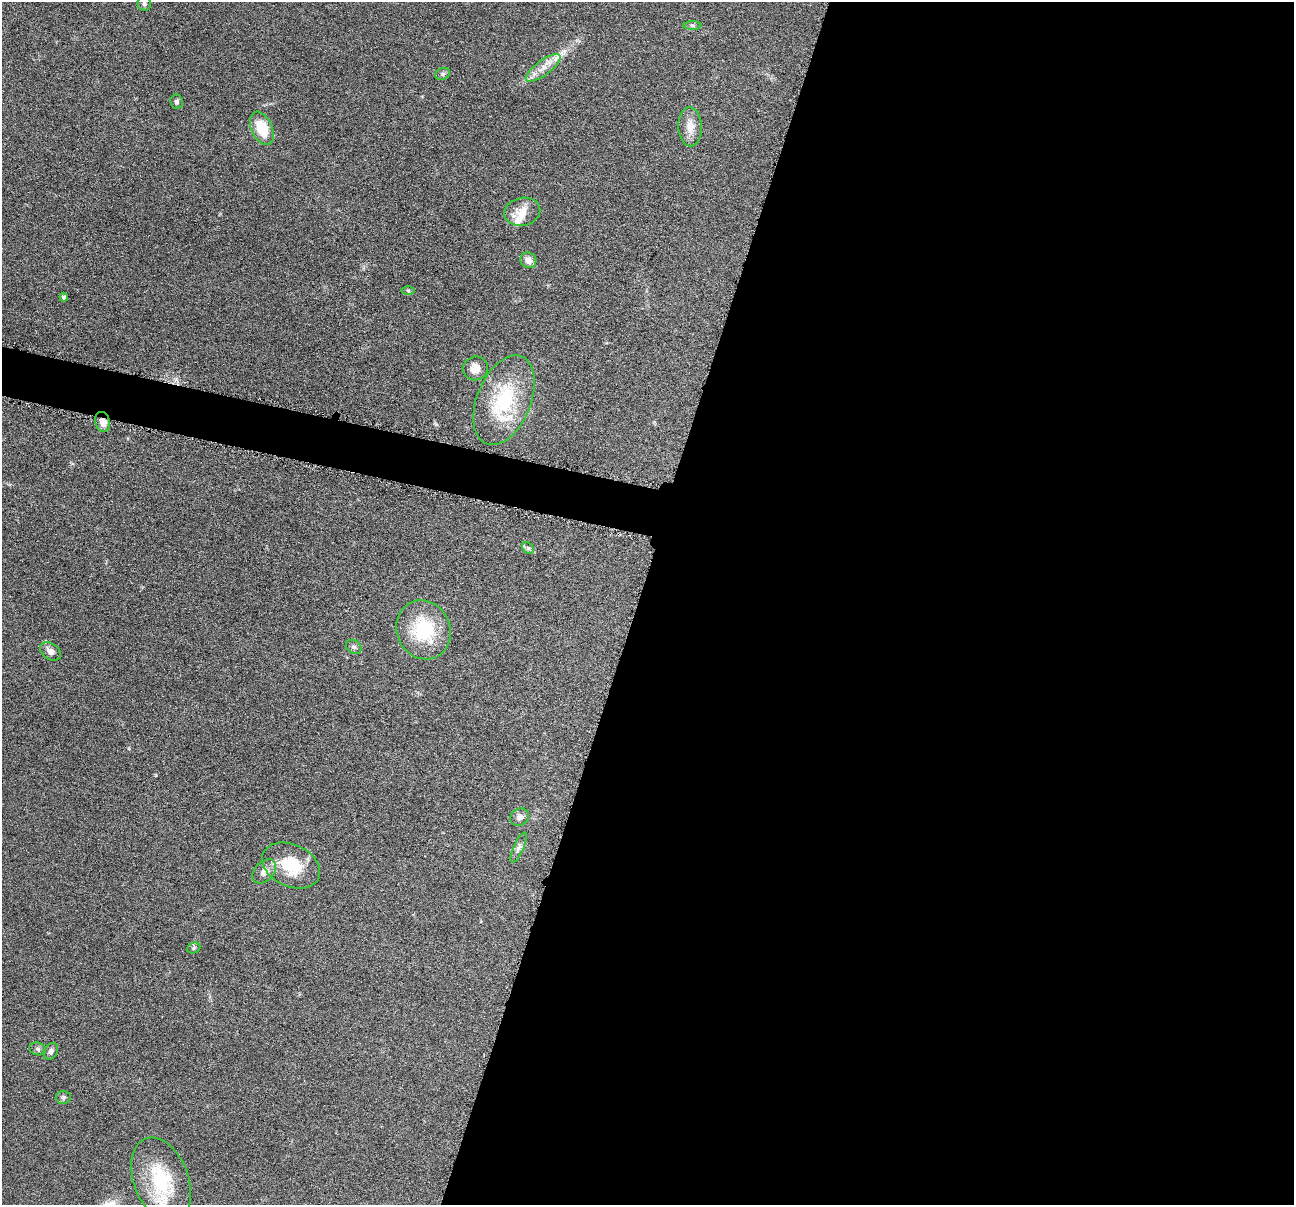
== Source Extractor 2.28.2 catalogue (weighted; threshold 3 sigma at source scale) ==
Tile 12 of 4 x 4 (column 4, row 3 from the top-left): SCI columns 3885-5176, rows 1458-2660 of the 5181 x 5198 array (HDU 1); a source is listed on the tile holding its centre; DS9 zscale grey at full resolution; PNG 1296 x 1207 px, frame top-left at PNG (2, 2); each listed source drawn as its Kron ellipse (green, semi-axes under 4 px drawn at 4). Shown black and unused: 53% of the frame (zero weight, under 4 of 8 exposures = <1% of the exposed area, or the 3 px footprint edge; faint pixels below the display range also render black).
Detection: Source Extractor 2.28.2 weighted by HDU 2 'WHT'; one run over the whole footprint, this tile lists its part. Background 0.0374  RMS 0.0039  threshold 0.0159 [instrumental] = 3 sigma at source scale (4.09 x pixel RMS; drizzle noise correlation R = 1.36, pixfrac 0.8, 0.05/0.05 arcsec/px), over >= 5 px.
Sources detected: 29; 2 inside a brighter listed object's ellipse — not listed separately; the other 27 listed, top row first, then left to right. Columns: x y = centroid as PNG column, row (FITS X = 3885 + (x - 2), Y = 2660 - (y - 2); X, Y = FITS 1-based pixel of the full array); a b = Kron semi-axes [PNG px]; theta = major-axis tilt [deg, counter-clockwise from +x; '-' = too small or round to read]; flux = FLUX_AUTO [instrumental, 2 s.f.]
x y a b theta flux
144 4 7 7 - 0.99
692 25 9 4 -1 0.71
543 68 21 7 36 4
443 74 7 5 21 0.85
177 102 7 6 - 0.89
690 127 19 12 -88 4.4
262 128 17 10 -66 10
522 212 18 14 11 5.5
528 260 8 7 - 2.5
408 290 6 4 -1 0.51
64 297 4 3 - 0.88
475 368 12 12 - 4.7
504 400 47 27 68 28
103 422 10 7 -73 2.9
528 548 6 5 - 0.75
423 630 30 26 -66 22
354 647 8 6 -33 1
51 651 11 8 -36 2.5
520 817 10 8 33 1.4
519 847 16 5 67 1.3
291 866 30 21 -25 15
264 871 14 9 46 3
194 948 7 5 23 0.7
38 1049 8 6 -17 0.99
51 1051 9 6 57 1.4
63 1097 7 6 - 0.86
161 1180 44 27 -69 24
Overlapping masked pixels (flux is a lower limit): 1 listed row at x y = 103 422
Isophote crosses this tile's border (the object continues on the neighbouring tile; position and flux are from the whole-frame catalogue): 1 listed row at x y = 161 1180